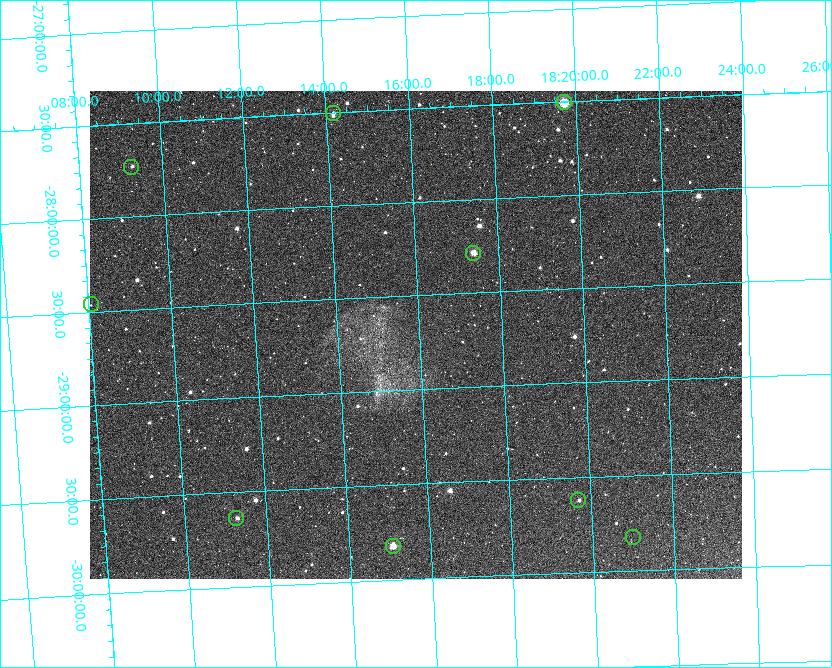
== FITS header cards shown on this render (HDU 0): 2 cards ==
NAXIS1  =                 1304 / length of data axis 1
NAXIS2  =                  976 / length of data axis 2

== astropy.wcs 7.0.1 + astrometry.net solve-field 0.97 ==
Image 1304 x 976 px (HDU 0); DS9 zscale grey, zoomed out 1/2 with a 90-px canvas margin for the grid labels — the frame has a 2x2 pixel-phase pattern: the four 2x2 pixel phases sit at different levels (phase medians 232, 240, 224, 80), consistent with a one-shot-colour (mosaic) sensor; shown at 1/2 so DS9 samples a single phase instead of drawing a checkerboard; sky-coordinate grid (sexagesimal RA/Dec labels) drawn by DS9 from the SOLVED WCS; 9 Tycho-2 reference stars matched to detected sources circled (green)
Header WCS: RA---TAN/DEC--TAN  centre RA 19:59:42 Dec +22:43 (299.93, +22.72 deg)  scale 1.52 arcsec/px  FOV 33.0' x 24.7'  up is +57 deg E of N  parity flipped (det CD > 0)
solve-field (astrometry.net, Tycho-2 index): SOLVED blind (the header's WCS was not the basis of the solution)
Solved WCS: RA---TAN-SIP/DEC--TAN-SIP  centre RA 18:15:54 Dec -28:42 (273.98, -28.71 deg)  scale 9.6 arcsec/px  FOV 208.6' x 155.9'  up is +3 deg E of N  parity flipped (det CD > 0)
** header WCS and blind solve DISAGREE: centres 3431' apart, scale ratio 6.33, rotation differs -54 deg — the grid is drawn from the SOLVED WCS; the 'Header WCS' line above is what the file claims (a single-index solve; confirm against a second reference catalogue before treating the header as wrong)
Tycho-2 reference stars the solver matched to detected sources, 9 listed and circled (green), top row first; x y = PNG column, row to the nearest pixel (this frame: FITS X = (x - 90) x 2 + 1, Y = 976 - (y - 91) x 2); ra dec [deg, ICRS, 3 dp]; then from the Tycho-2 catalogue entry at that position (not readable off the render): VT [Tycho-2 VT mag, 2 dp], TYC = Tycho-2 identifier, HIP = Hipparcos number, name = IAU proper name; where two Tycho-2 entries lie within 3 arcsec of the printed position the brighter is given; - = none
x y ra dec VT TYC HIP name
564 103 274.930 -27.506 8.08 6852-3985-1 - -
333 114 273.545 -27.503 7.15 6851-6510-1 89366 -
132 168 272.318 -27.735 7.41 6851-2770-1 - -
474 254 274.349 -28.289 6.42 6856-81-1 89620 -
92 304 272.021 -28.457 4.66 6854-4372-1 88839 -
578 500 274.925 -29.620 8.21 6856-142-1 89811 -
236 519 272.816 -29.640 7.74 6855-3695-1 89116 -
633 538 275.249 -29.828 2.83 6856-2170-1 89931 Kaus Media
393 546 273.771 -29.823 6.98 6855-1523-1 89429 -